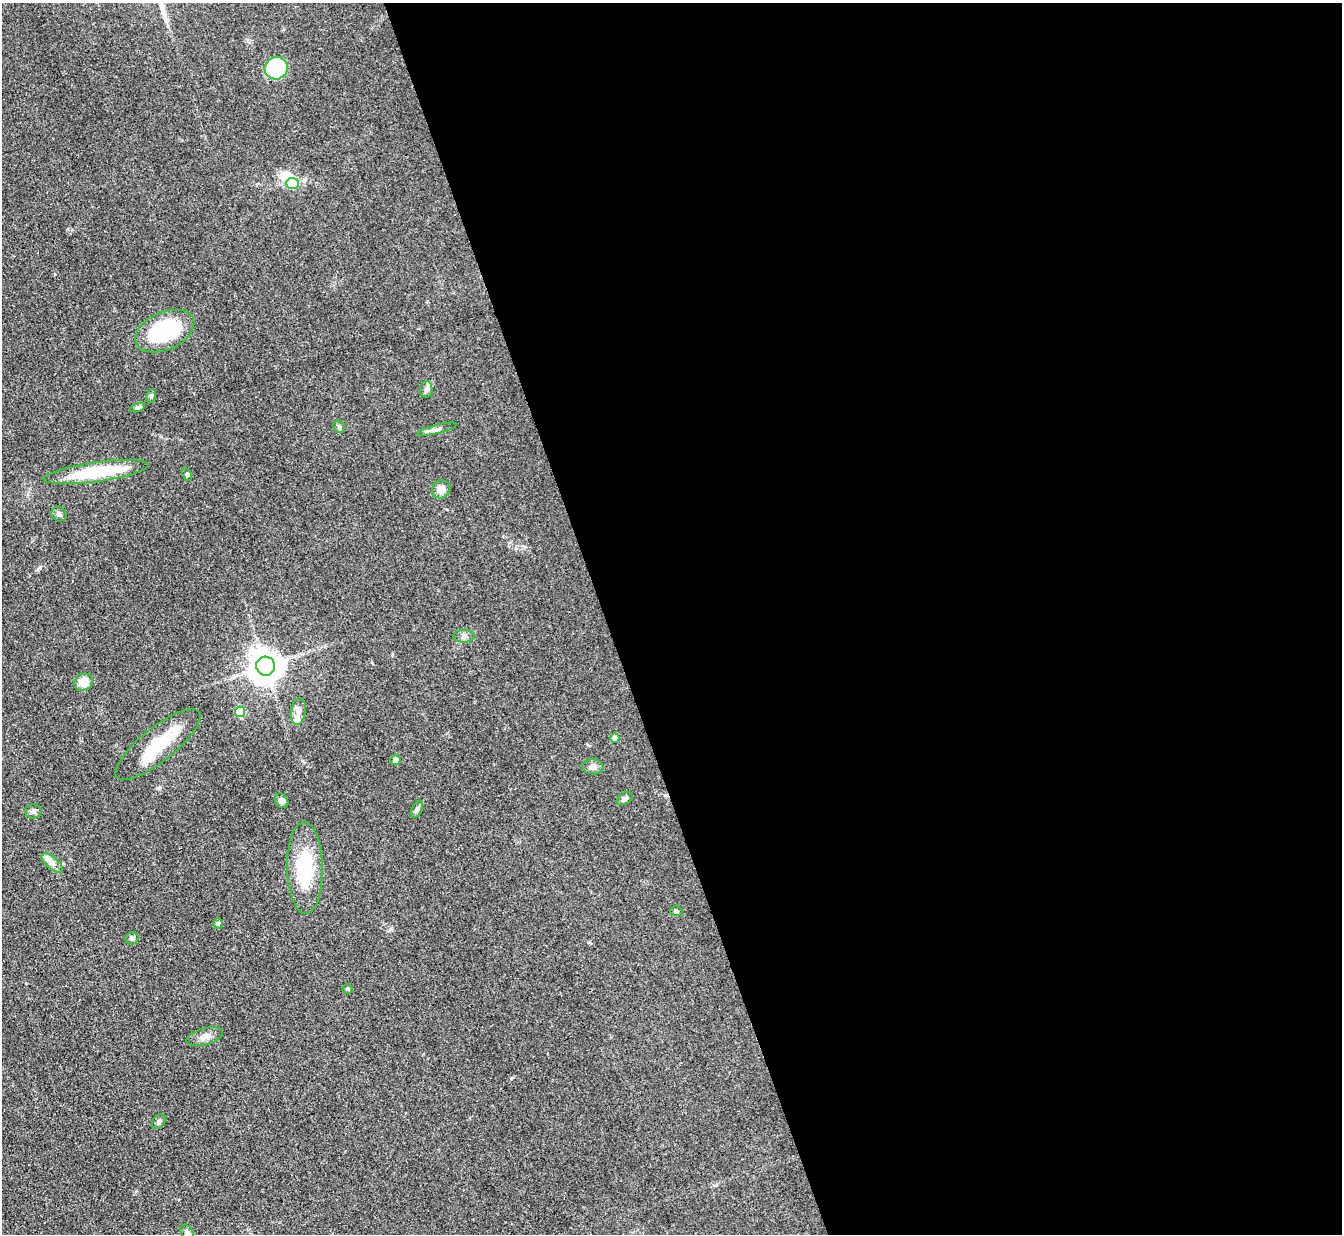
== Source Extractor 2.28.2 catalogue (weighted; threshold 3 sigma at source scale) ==
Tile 8 of 4 x 4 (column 4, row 2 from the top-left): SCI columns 4022-5361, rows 2738-3969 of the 5362 x 5347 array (HDU 1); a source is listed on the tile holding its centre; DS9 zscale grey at full resolution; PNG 1344 x 1236 px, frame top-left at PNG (2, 3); each listed source drawn as its Kron ellipse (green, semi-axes under 4 px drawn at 4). Shown black and unused: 55% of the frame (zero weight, under 3 of 4 exposures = <1% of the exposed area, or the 3 px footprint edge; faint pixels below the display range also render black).
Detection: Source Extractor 2.28.2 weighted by HDU 2 'WHT'; one run over the whole footprint, this tile lists its part. Background 0.0547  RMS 0.005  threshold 0.0226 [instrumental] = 3 sigma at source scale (4.5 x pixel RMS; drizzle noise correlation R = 1.50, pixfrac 1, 0.05/0.05 arcsec/px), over >= 5 px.
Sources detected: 38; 1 inside a brighter object's white glare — neither listed nor drawn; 3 inside a brighter listed object's ellipse — not listed separately; the other 34 listed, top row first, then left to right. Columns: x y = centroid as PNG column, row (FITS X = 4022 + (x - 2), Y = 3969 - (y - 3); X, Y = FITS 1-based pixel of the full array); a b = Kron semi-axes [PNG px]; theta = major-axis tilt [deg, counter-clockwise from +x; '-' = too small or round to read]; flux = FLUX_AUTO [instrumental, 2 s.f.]
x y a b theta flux
276 68 11 11 - 48
293 183 6 5 - 13
165 331 31 19 23 42
426 389 8 6 89 1.6
151 396 7 4 81 1.1
138 408 8 3 19 0.9
339 427 6 5 - 0.93
437 429 20 4 14 2
96 472 53 9 8 32
187 475 7 4 -63 0.83
441 489 9 8 - 4.2
59 514 8 7 - 1.4
464 636 10 6 0 1.7
266 666 9 9 - 880
83 682 9 8 - 7.1
298 711 13 7 82 3.1
240 712 5 5 - 18
615 738 5 4 - 4.5
158 744 53 17 39 21
395 760 5 5 - 2.1
593 767 10 7 -4 2.5
625 798 9 6 31 1.6
282 801 8 6 -52 2.2
417 809 9 5 63 1.3
33 811 8 7 - 1.3
52 863 13 6 -42 2.4
305 868 46 18 -89 27
676 911 6 5 - 0.82
218 923 5 5 - 1.1
132 938 7 6 - 1.2
347 989 5 4 - 0.65
205 1037 18 8 15 3.5
159 1122 8 6 47 1.3
187 1233 8 6 -58 1.6
Isophote crosses this tile's border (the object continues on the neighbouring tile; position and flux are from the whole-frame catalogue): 1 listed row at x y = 187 1233
Unlisted compact peaks at least as high as the median listed source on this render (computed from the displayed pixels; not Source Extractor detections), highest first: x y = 40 567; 588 745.